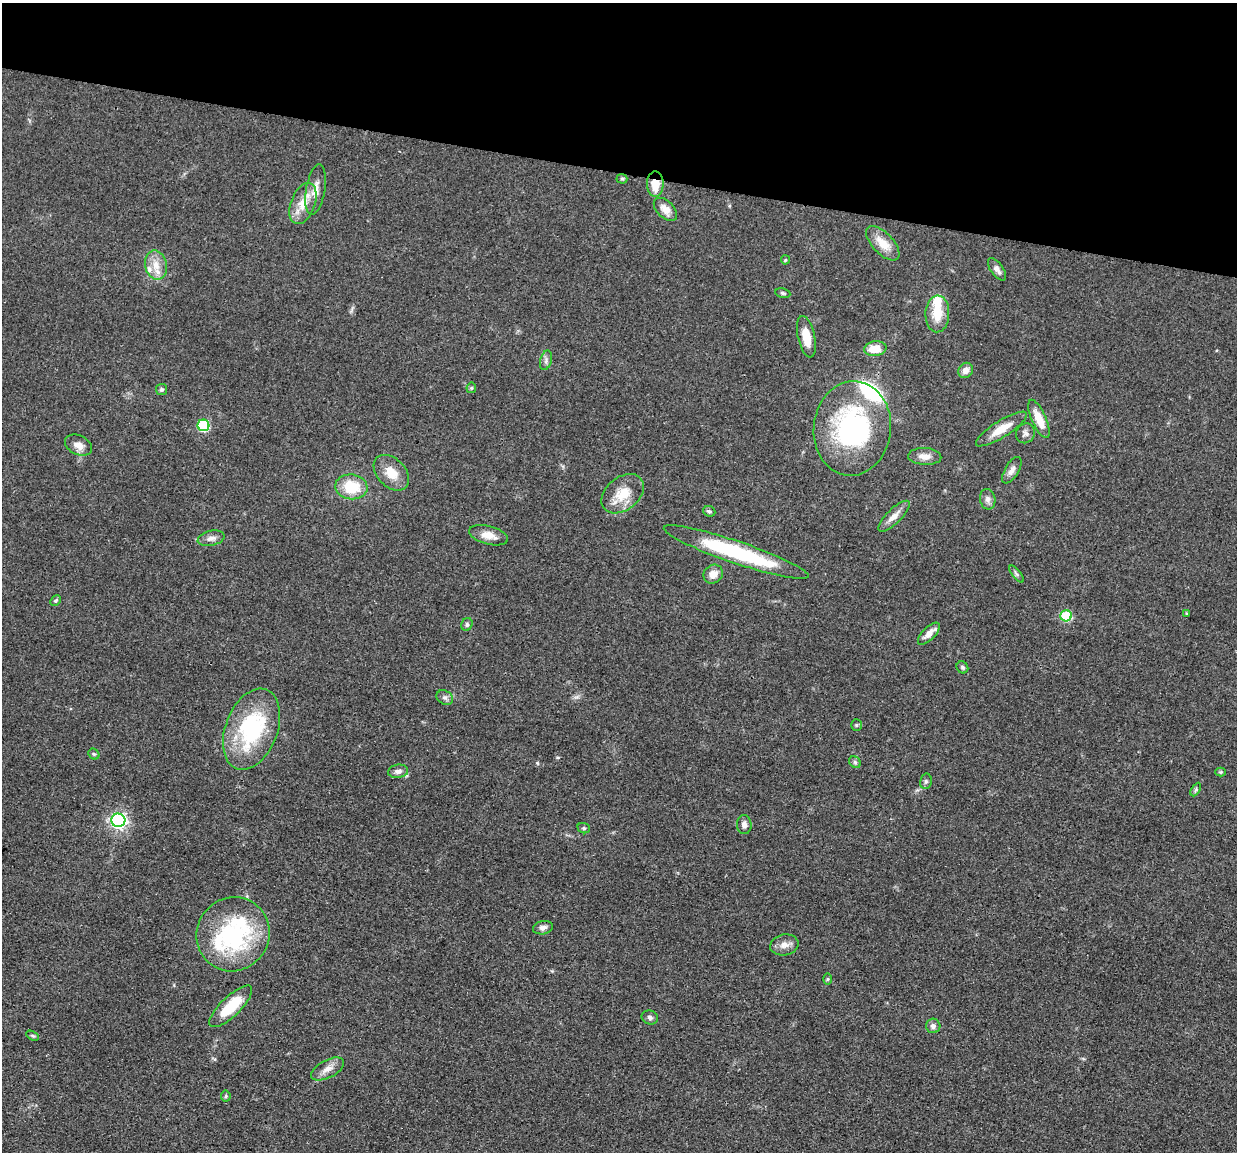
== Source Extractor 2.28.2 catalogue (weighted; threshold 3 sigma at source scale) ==
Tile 2 of 4 x 4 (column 2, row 1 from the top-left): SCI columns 1240-2474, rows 3697-4846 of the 4950 x 4974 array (HDU 1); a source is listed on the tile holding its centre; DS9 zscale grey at full resolution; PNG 1239 x 1154 px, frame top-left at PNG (2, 3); each listed source drawn as its Kron ellipse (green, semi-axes under 4 px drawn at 4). Shown black and unused: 15% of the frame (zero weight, under 3 of 4 exposures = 1% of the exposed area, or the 3 px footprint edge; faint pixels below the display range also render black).
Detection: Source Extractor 2.28.2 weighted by HDU 2 'WHT'; one run over the whole footprint, this tile lists its part. Background 0.0475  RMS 0.005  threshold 0.0223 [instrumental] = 3 sigma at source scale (4.5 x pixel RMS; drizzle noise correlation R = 1.50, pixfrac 1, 0.05/0.05 arcsec/px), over >= 5 px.
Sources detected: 70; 2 inside a brighter object's white glare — neither listed nor drawn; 4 inside a brighter listed object's ellipse — not listed separately; the other 64 listed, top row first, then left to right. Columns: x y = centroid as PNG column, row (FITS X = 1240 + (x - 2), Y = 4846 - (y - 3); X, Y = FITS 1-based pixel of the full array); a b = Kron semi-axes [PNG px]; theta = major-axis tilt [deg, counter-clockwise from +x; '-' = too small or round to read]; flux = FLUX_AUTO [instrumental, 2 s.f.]
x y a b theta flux
622 179 5 5 - 0.76
655 184 12 8 -88 8.9
316 190 25 9 80 6.1
303 203 21 12 69 8.9
665 209 14 8 -45 4.3
883 243 21 10 -46 7.6
785 260 4 4 - 0.57
156 265 15 11 -78 6.3
997 269 13 6 -54 2.8
783 293 7 5 -11 0.91
937 314 18 12 88 9.9
806 337 21 8 -78 8.5
875 349 11 7 8 7.8
546 360 10 5 75 1.5
966 370 8 7 - 3.1
471 388 5 5 - 0.69
162 390 5 5 - 0.83
1039 419 21 7 -66 8.6
203 425 6 6 - 39
852 428 47 38 84 79
1001 429 30 8 32 8.4
1025 433 10 9 - 2
78 445 14 9 -26 4.1
925 456 16 8 -3 4
1012 470 15 6 59 2.8
391 473 21 14 -46 8.8
351 487 16 12 -8 16
623 494 24 16 39 11
988 499 10 7 -79 2.1
709 511 6 5 - 0.98
894 516 21 7 45 4.5
489 535 20 9 -14 5.4
211 538 14 7 13 2.7
736 552 76 11 -19 51
713 574 10 9 - 4.4
1016 574 10 4 -52 1.1
56 601 6 5 - 0.76
1187 614 4 3 - 0.52
1066 616 5 5 - 29
467 624 6 5 - 1.1
929 634 14 6 45 4.2
962 667 6 5 - 0.91
445 698 9 6 -33 1.6
856 725 5 5 - 0.7
252 729 42 26 69 51
94 754 6 5 - 0.71
855 762 6 5 - 0.91
398 771 10 6 7 2.3
1220 772 5 4 - 0.67
926 781 8 6 77 1.2
1196 789 7 4 60 0.85
118 820 7 6 - 150
744 825 9 7 -85 2.2
584 828 6 5 - 0.78
543 928 10 6 11 2.2
233 934 37 36 - 56
784 945 14 10 11 3.8
828 979 6 4 89 0.56
231 1006 28 10 44 16
650 1017 8 7 - 1.6
933 1026 7 7 - 2.3
33 1036 7 4 -30 0.69
328 1069 18 9 28 4.2
226 1096 5 5 - 0.71
Overlapping masked pixels (flux is a lower limit): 1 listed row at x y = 655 184